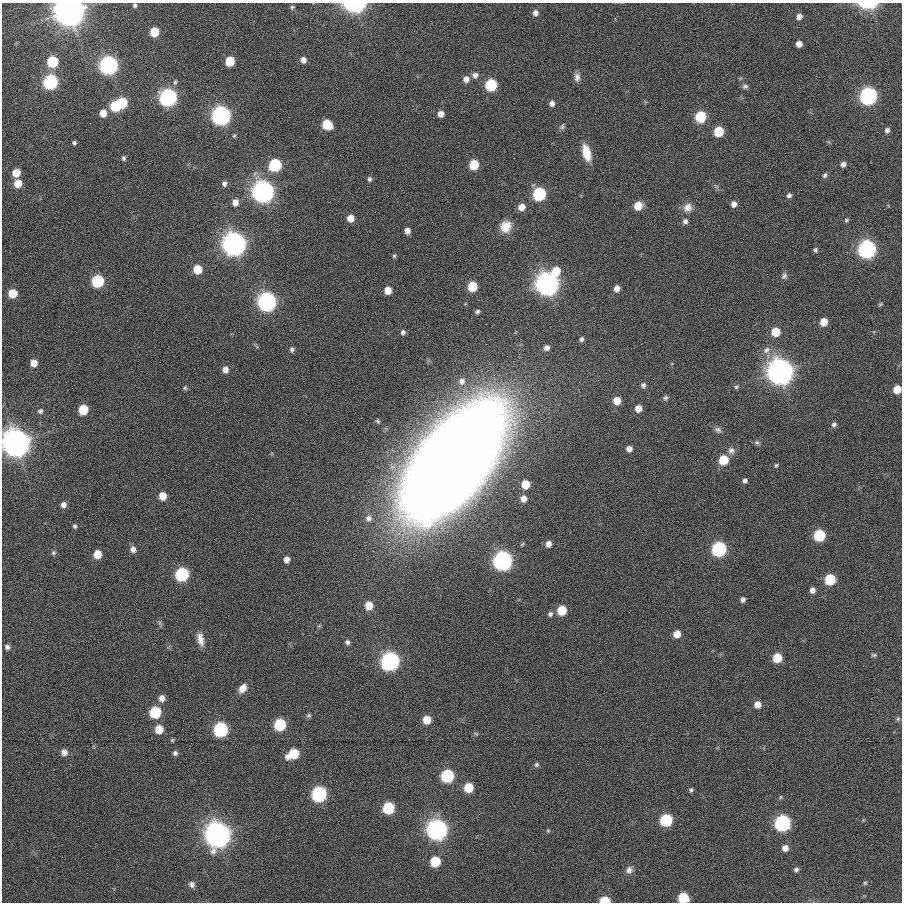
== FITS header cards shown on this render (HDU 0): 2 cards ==
NAXIS1  =                  900
NAXIS2  =                  900

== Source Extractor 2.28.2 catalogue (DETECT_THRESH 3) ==
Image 900 x 900 px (HDU 0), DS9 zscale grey, 1 PNG px = 1 image px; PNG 904 x 904 px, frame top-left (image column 1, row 900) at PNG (2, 3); no overlay
Background 0.00398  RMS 0.027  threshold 0.0811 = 3 sigma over >= 5 px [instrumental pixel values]
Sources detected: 169; all 169 listed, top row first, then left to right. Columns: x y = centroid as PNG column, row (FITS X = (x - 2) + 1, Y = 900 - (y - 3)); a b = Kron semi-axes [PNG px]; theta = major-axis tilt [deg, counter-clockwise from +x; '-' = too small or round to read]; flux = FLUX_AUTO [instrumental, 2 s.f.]
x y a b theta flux
355 4 11 6 1 440
135 5 5 4 - 3.7
868 5 20 8 -3 52
292 7 6 5 - 3.2
70 12 12 11 - 2800
535 13 8 8 - 10
799 16 5 5 - 9.1
154 32 7 6 - 45
799 44 5 5 - 12
303 60 7 6 - 11
52 61 7 7 - 110
230 61 7 6 - 58
109 65 8 8 - 970
475 75 7 7 - 8.1
577 77 12 7 -88 9.8
466 79 7 6 - 11
50 82 8 7 - 340
175 82 8 4 75 3.5
491 85 7 7 - 150
745 86 7 5 16 4.4
868 96 8 7 - 780
168 98 8 8 - 780
122 103 7 6 - 84
552 103 6 5 - 7.3
115 106 7 6 - 98
103 113 6 6 - 19
441 114 6 5 - 13
221 116 8 8 - 1100
700 117 7 6 - 120
327 124 8 7 - 70
562 127 9 5 56 4.3
887 130 6 5 - 6.5
719 131 7 6 - 73
234 136 6 5 - 2.5
74 143 4 4 - 3.5
586 153 16 8 -75 34
124 158 6 5 - 3.8
843 164 6 5 - 6.7
275 165 7 7 - 200
474 165 7 6 - 67
16 173 7 7 - 31
825 175 6 5 - 4.3
369 179 6 5 - 3.9
18 183 8 7 - 31
224 183 7 6 - 6.2
716 186 7 4 -18 3.1
263 192 8 8 - 1900
539 194 7 7 - 240
789 195 5 5 - 4.9
235 202 8 7 - 13
734 204 6 5 - 9.1
638 206 7 6 - 36
521 207 7 6 - 20
688 207 11 10 - 15
350 218 6 6 - 20
846 220 5 4 - 2.7
685 221 6 6 - 5.7
506 226 14 12 57 27
407 231 6 5 - 12
234 244 9 8 - 2600
867 249 8 7 - 880
815 250 5 5 - 3.5
394 256 6 4 74 3.1
197 269 6 6 - 46
556 271 8 7 - 45
784 276 9 7 74 5.4
98 281 7 7 - 170
547 284 8 8 - 2400
472 286 7 6 - 64
617 288 6 5 - 13
388 290 6 6 - 24
12 293 7 7 - 44
267 302 8 8 - 1000
880 304 6 4 22 2.3
477 311 6 5 - 4.4
824 322 6 6 - 27
403 332 7 6 - 6.2
776 332 7 6 - 42
581 339 6 5 - 4.5
547 348 6 5 - 7.8
292 349 7 6 - 5.2
766 350 11 8 40 11
34 363 7 7 - 22
225 370 7 7 - 13
780 372 9 9 - 3600
462 381 9 9 - 11
643 385 6 5 - 5.5
736 387 6 5 - 3.2
185 388 6 5 - 3.2
897 389 6 6 - 32
665 398 6 6 - 4.4
617 401 7 6 - 28
638 408 6 6 - 17
83 410 7 6 - 64
40 411 6 5 - 4.4
378 421 5 4 - 2.8
834 424 5 5 - 4.5
718 430 9 7 -38 6.3
16 443 10 9 - 3800
757 443 8 5 -27 4.1
629 449 6 6 - 11
731 450 9 9 - 9.4
723 460 7 7 - 61
453 462 99 46 53 5800
776 465 5 4 - 2.5
745 481 5 4 - 4.9
526 484 6 6 - 38
163 496 7 6 - 28
523 499 7 6 - 12
63 505 5 5 - 8.6
369 518 9 8 - 7.7
75 526 5 4 - 3.4
819 535 7 7 - 130
548 544 7 5 70 11
133 549 7 6 - 10
719 549 8 7 - 350
53 553 6 6 - 3.4
97 554 6 6 - 29
287 559 7 6 - 11
503 561 8 8 - 1100
182 574 7 7 - 250
830 579 7 7 - 92
812 590 5 5 - 8.7
743 600 5 4 - 5.5
369 606 7 7 - 33
562 610 7 6 - 59
550 614 7 6 - 5
677 634 6 5 - 21
200 639 17 8 -78 16
347 642 7 6 - 5.6
7 647 5 5 - 6.5
874 655 7 4 1 3.1
777 658 6 6 - 52
390 661 8 8 - 890
242 688 10 7 54 16
162 698 7 6 - 12
757 704 6 5 - 17
155 712 7 7 - 120
309 715 6 6 - 3.6
898 719 6 5 - 2.8
427 720 6 6 - 32
280 725 7 7 - 150
159 729 7 6 - 32
221 729 8 7 - 340
476 734 7 5 -18 2.8
172 740 5 4 - 2.2
64 752 6 6 - 12
175 753 5 5 - 4.8
294 753 7 7 - 67
287 757 7 5 68 7.6
536 765 6 5 - 4
447 776 7 7 - 210
468 787 7 6 - 63
691 790 5 5 - 3.3
319 794 8 7 - 430
388 808 7 7 - 140
666 820 7 7 - 190
782 823 8 7 - 530
437 830 8 8 - 1600
548 830 5 5 - 2.4
218 835 9 8 - 3400
785 848 6 6 - 13
435 861 7 7 - 81
796 869 6 5 - 4.9
629 870 9 8 - 8.8
865 883 5 5 - 2.8
192 884 9 8 - 8.6
683 898 7 7 - 83
605 901 7 4 0 67
At the frame edge (FLAGS 8, measured only in part): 8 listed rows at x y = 355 4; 135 5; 868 5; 70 12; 897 389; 16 443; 683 898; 605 901